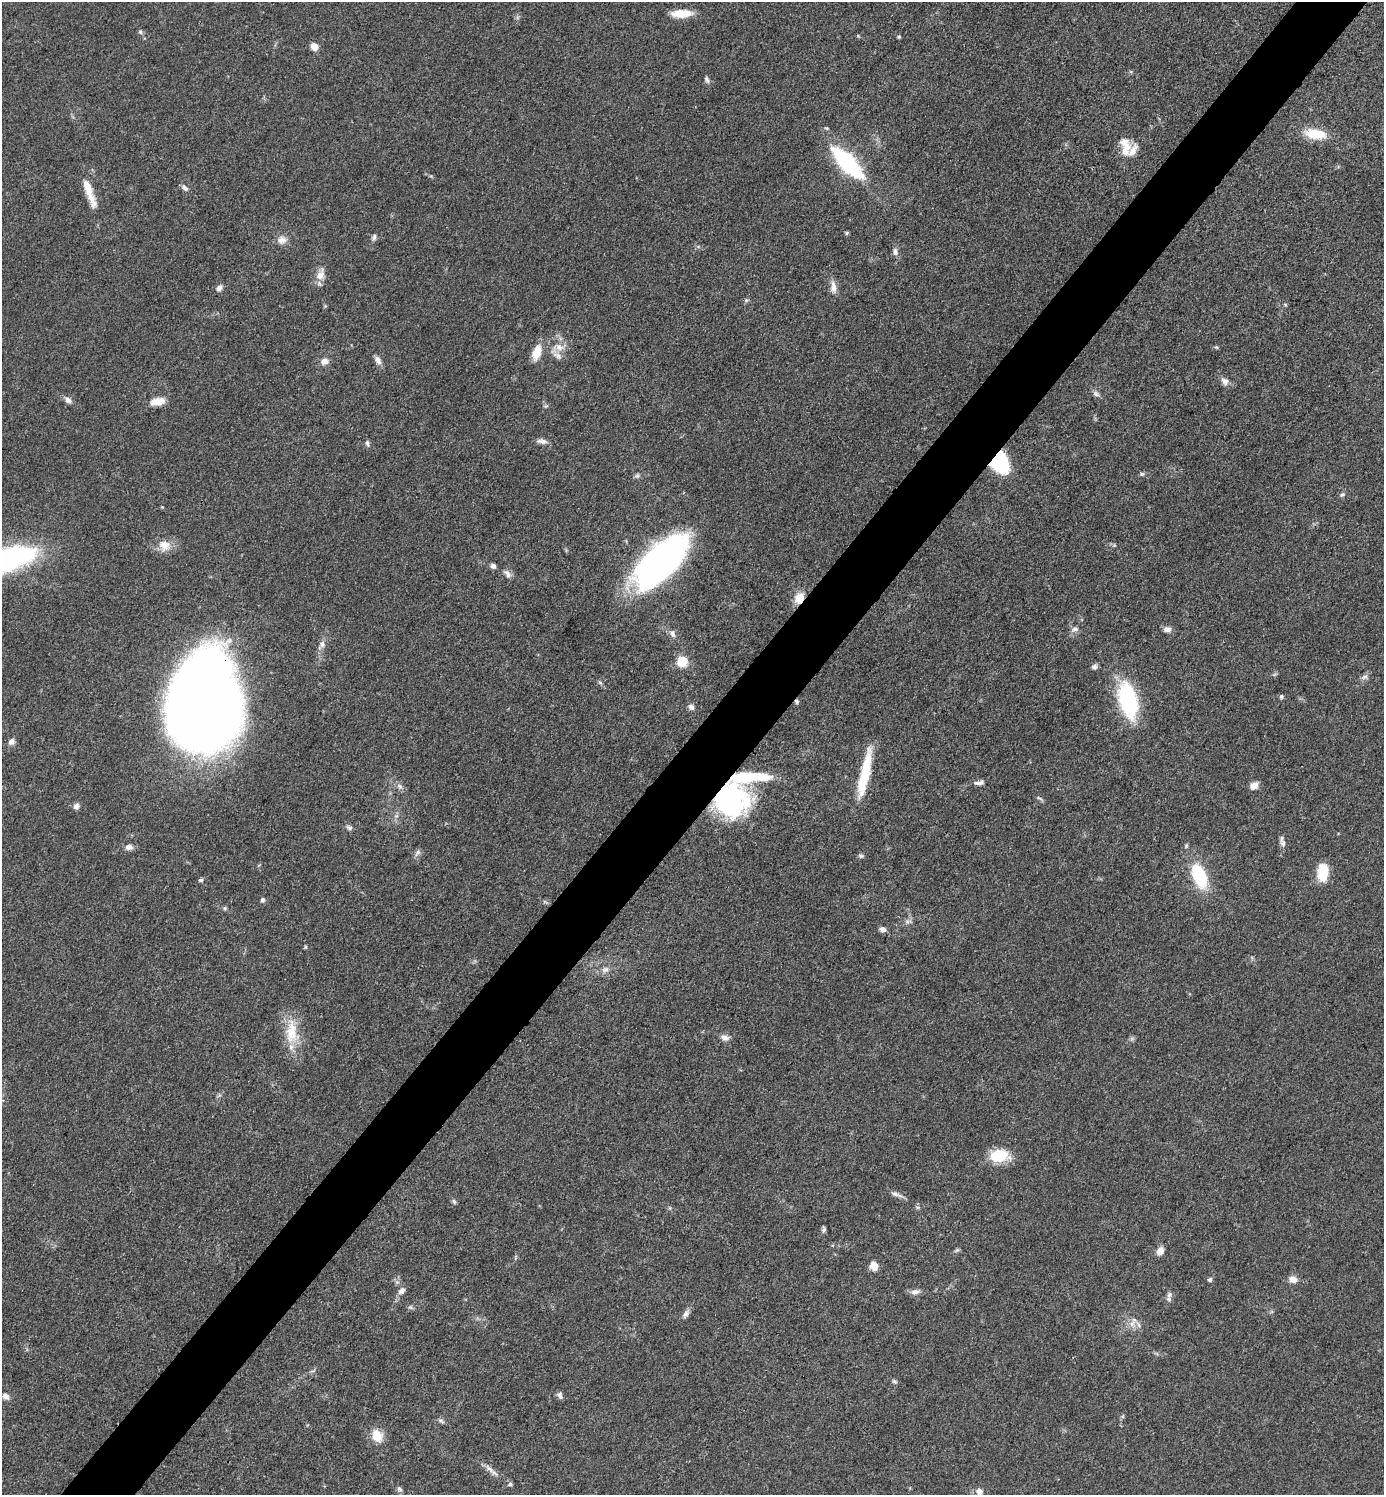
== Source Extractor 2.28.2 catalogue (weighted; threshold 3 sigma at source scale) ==
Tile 7 of 4 x 4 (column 3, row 2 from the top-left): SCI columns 2918-4299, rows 2988-4480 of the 5977 x 5976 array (HDU 1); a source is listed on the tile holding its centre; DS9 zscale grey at full resolution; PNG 1386 x 1497 px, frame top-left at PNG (2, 2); no overlay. Shown black and unused: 5% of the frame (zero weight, under 3 of 4 exposures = <1% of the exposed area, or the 3 px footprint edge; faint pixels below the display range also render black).
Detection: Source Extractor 2.28.2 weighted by HDU 2 'WHT'; one run over the whole footprint, this tile lists its part. Background 0.0526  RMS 0.0049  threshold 0.022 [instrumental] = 3 sigma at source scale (4.5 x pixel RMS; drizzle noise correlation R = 1.50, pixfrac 1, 0.05/0.05 arcsec/px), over >= 5 px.
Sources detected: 112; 1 inside a brighter object's white glare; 1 cosmic-ray / hot-pixel residue — not listed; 5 inside a brighter listed object's ellipse — not listed separately; the other 105 listed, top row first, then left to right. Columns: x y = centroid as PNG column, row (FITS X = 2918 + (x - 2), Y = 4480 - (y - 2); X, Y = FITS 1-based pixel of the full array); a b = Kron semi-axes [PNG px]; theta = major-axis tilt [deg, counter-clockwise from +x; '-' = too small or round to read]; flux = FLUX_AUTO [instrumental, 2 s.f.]
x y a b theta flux
682 13 22 8 2 9.4
140 32 7 5 -68 0.96
858 36 4 4 - 0.53
899 37 5 4 - 0.59
314 46 8 7 - 4.2
707 79 9 6 -71 1.4
1315 134 23 11 -8 14
1125 146 26 14 -81 8.7
847 163 42 15 -46 51
185 188 10 6 -44 1.7
89 192 39 8 -70 10
847 233 5 4 - 0.68
374 237 9 5 77 1.4
282 240 14 11 11 3.8
895 252 11 7 -76 2.1
321 274 19 11 70 4.9
833 287 18 8 -86 3.7
219 288 9 6 61 1.8
746 300 6 6 - 0.88
1285 305 5 4 - 0.61
559 347 14 11 -25 5.8
1216 347 6 5 - 0.66
537 352 19 9 73 8.5
378 360 12 7 -60 2.6
324 361 10 8 21 3.1
1225 381 11 9 -49 2.6
1096 394 10 6 -33 1.6
68 400 11 7 -40 2.2
157 402 18 9 11 6
546 406 6 4 42 0.76
542 441 15 6 -5 2.3
367 443 9 5 -79 1.3
998 460 18 17 - 26
1142 474 7 5 10 1.1
637 476 8 5 63 1.1
1342 495 7 6 - 1.1
164 545 16 15 - 6.8
3 561 49 16 18 190
660 562 54 24 45 190
493 566 6 5 - 1.9
507 574 13 7 -49 2.2
799 598 12 8 61 8
1075 629 11 7 21 2.2
1167 629 9 7 -12 2.7
672 633 12 7 -63 2.4
321 645 14 8 59 3
682 662 9 9 - 12
1094 666 7 6 - 1.5
1365 677 11 7 30 1.8
1281 696 6 5 - 0.95
1128 700 35 17 -76 53
205 704 77 58 85 820
691 707 8 7 - 1.9
11 742 9 7 48 2.4
865 774 52 9 78 24
979 783 13 6 12 2.2
400 786 10 7 -42 1.9
1254 786 10 8 32 3.5
1039 798 11 4 -28 0.97
730 801 33 32 - 86
76 806 7 6 - 2.3
396 816 7 4 18 0.95
349 828 8 6 -23 1.4
1283 843 9 7 -77 1.7
129 847 10 8 4 2.6
417 853 10 6 53 1.7
861 856 8 5 -9 1.1
1323 872 17 10 86 15
1199 876 30 14 -67 28
201 880 7 5 14 0.89
263 900 6 5 - 1.2
545 902 7 4 -18 0.83
225 908 6 5 - 0.8
908 921 9 5 2 1.5
883 929 8 6 -15 2.1
305 947 5 4 - 0.61
605 969 11 8 21 2.6
291 1032 37 17 -87 16
725 1038 11 8 -16 2.7
1132 1038 7 4 19 0.96
999 1156 23 14 1 15
896 1194 18 5 -19 2.4
454 1201 7 5 -52 1
670 1208 6 4 -71 0.65
824 1229 8 5 80 1.1
957 1250 8 4 31 0.91
1160 1251 9 7 59 3.6
874 1265 11 9 -74 4.4
1293 1279 9 7 -13 4.2
1210 1280 5 5 - 1.1
402 1291 9 7 45 2.4
915 1292 13 7 8 2.4
1169 1295 9 6 53 1.5
410 1307 7 6 - 1.1
686 1314 13 7 57 2.2
1132 1324 10 8 63 3.2
894 1381 7 5 -31 0.96
560 1395 9 6 -65 1.5
6 1396 9 7 -39 2.6
441 1421 10 5 -32 1.2
377 1436 14 12 -62 8.8
490 1469 18 6 -44 3.2
510 1484 7 5 2 0.99
399 1489 8 6 -57 1.3
979 1491 8 8 - 2.7
Overlapping masked pixels (flux is a lower limit): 4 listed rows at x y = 998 460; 799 598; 205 704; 730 801
Isophote crosses this tile's border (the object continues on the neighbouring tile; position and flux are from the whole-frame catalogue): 1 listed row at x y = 3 561